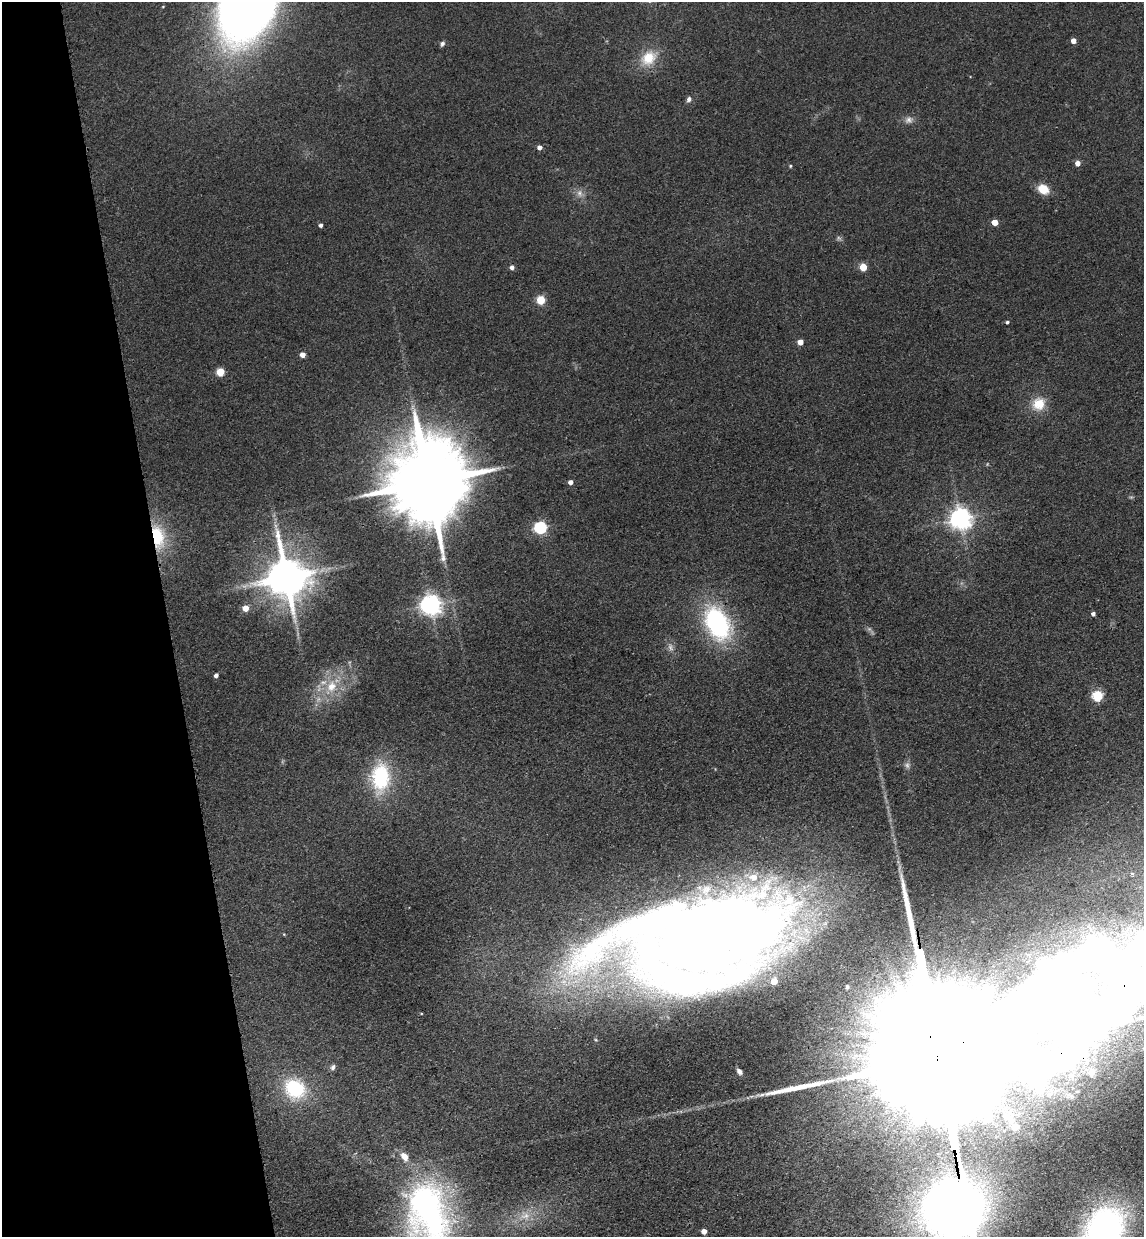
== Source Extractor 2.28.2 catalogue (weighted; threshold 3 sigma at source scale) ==
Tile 5 of 4 x 4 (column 1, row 2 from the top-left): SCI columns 176-1317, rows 2589-3823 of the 5030 x 5177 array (HDU 1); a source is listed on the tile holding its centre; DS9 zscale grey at full resolution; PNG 1146 x 1239 px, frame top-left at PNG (2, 2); no overlay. Shown black and unused: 15% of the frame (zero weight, under 3 of 4 exposures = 6% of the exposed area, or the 3 px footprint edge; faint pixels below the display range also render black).
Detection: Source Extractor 2.28.2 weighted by HDU 2 'WHT'; one run over the whole footprint, this tile lists its part. Background 0.0889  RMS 0.0068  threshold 0.0306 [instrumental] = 3 sigma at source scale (4.5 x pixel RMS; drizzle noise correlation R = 1.50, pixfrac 1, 0.05/0.05 arcsec/px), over >= 5 px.
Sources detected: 58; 3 too faint to see at this stretch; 2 inside a brighter object's white glare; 1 long thin detection or spike segment (spike, bleed or trail) — not listed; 4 inside a brighter listed object's ellipse — not listed separately; the other 48 listed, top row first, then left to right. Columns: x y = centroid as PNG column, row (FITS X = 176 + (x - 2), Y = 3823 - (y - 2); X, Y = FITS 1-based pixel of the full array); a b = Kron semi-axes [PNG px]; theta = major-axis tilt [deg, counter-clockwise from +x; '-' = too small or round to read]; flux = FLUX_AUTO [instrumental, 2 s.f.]
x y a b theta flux
247 4 60 39 69 740
163 6 4 3 - 0.49
1073 41 4 4 - 5.7
442 44 7 5 63 1.6
648 58 22 17 41 17
689 99 7 6 - 2.3
909 120 12 8 14 3.6
539 147 4 4 - 3.5
1078 163 5 4 - 4.9
790 166 4 3 - 0.85
1043 189 11 8 -29 13
579 193 10 8 -82 3.8
995 222 4 4 - 10
320 225 4 4 - 2
512 267 5 4 - 2.9
863 267 5 4 - 19
541 300 5 5 - 32
1007 322 4 3 - 1.3
800 342 4 4 - 7.9
302 355 4 4 - 5.9
220 372 5 5 - 24
1039 404 17 16 - 14
570 482 4 4 - 3.7
429 483 28 18 -82 12000
960 518 7 7 - 520
540 528 6 6 - 110
158 537 30 15 -80 29
286 577 13 10 -84 2900
431 604 7 7 - 460
245 608 5 5 - 8.8
1093 614 4 4 - 2.1
717 623 38 24 -63 93
216 675 4 4 - 2.3
331 686 19 15 65 19
1097 696 5 5 - 60
380 777 38 24 87 50
705 935 157 76 10 1200
847 987 4 3 - 1.1
1140 1018 15 8 12 6.6
939 1056 157 59 -83 120000
333 1067 8 5 63 1.8
739 1071 5 4 - 2.4
1092 1072 9 7 70 2.4
295 1089 24 20 -32 41
1015 1127 13 11 -30 6.4
428 1215 96 49 -79 290
1104 1229 44 34 54 220
704 1231 4 4 - 6.4
Overlapping masked pixels (flux is a lower limit): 6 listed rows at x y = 247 4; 429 483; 158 537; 717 623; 705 935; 939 1056
Isophote crosses this tile's border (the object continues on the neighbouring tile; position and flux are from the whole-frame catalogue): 5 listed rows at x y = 247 4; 1140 1018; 939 1056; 428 1215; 1104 1229